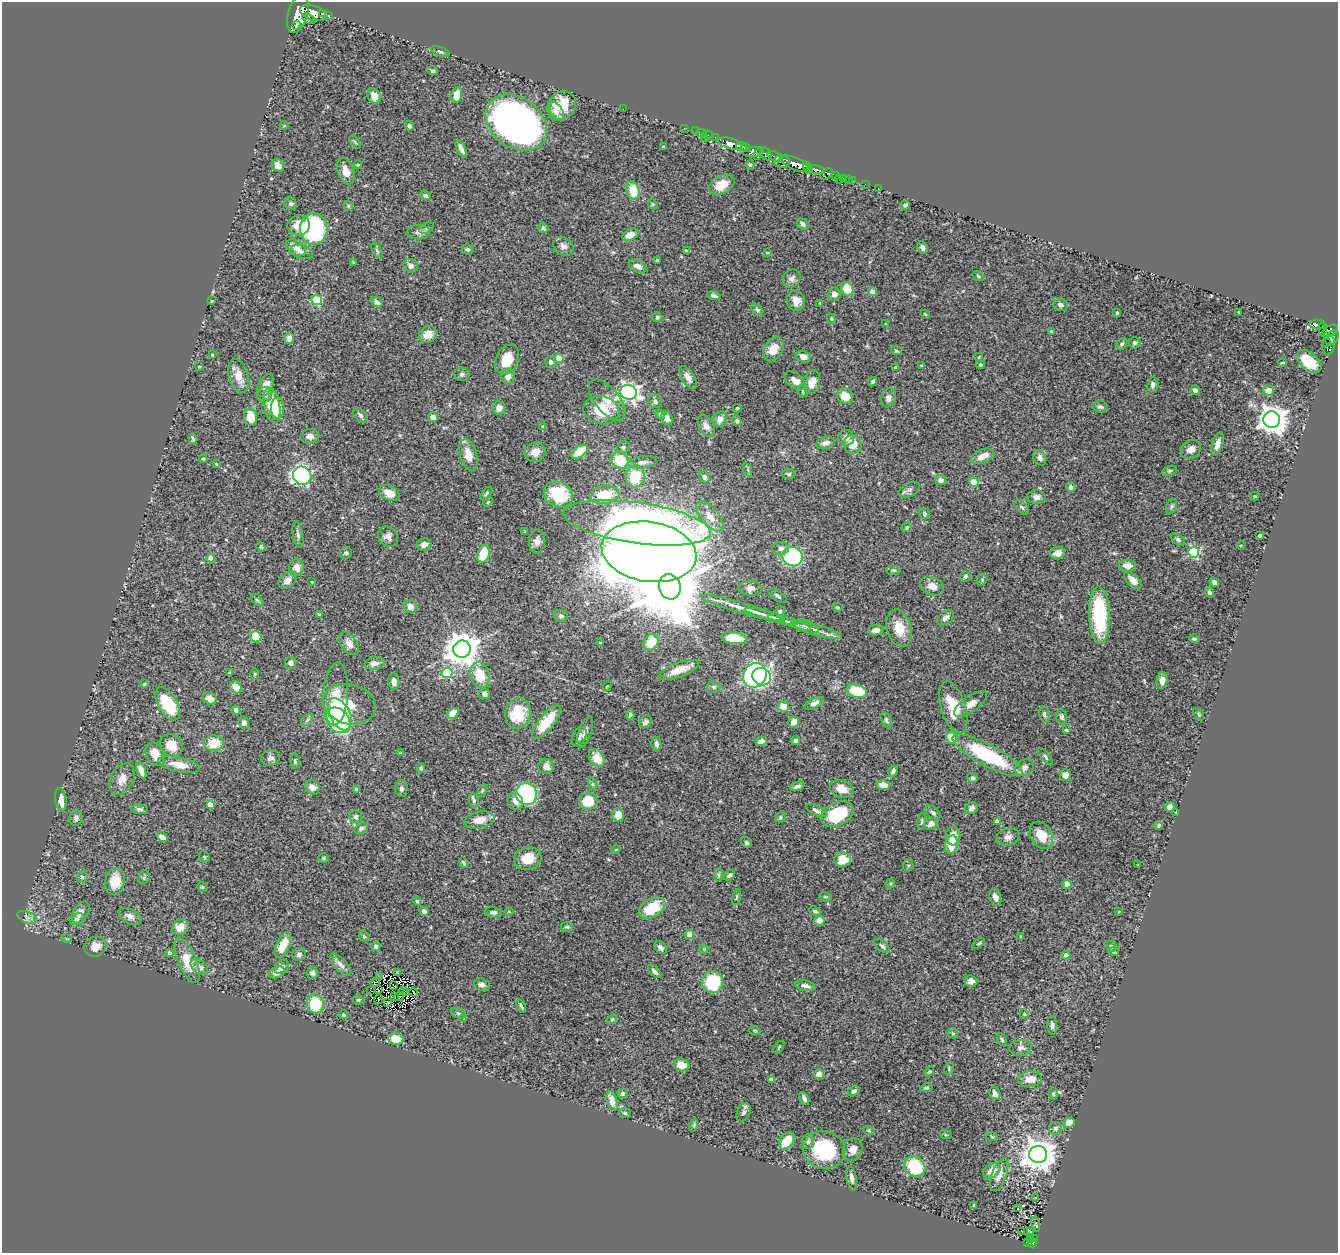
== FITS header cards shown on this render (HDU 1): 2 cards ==
NAXIS1  =                 1336
NAXIS2  =                 1251

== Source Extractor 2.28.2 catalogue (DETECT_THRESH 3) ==
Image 1336 x 1251 px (HDU 1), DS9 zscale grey, 1 PNG px = 1 image px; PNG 1340 x 1255 px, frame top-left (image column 1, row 1251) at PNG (2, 2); each listed source drawn as its Kron ellipse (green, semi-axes under 4 px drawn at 4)
Background 0.733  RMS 0.036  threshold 0.109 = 3 sigma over >= 5 px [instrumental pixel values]
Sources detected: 480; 4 with non-positive FLUX_AUTO (blend fragments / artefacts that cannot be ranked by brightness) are neither listed nor drawn; the other 476 listed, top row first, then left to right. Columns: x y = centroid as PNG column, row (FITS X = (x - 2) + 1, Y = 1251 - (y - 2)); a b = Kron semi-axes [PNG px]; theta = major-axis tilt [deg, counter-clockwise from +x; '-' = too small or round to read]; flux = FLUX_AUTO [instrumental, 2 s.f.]
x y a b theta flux
313 13 13 7 -19 3100
298 14 20 9 74 5000
322 14 4 3 - 270
328 15 3 3 - 130
309 19 7 3 -28 320
296 25 4 3 - 290
440 51 10 4 -19 4.2
432 71 6 4 -19 4.5
457 95 7 5 77 38
374 96 8 6 -64 22
562 105 15 13 56 53
623 109 2 2 - 21
556 112 10 7 -55 14
516 123 33 25 -36 1400
284 126 4 3 - 2.2
409 126 5 4 - 5.2
684 128 2 2 - 10
695 131 3 2 - 4
701 133 5 3 - 34
708 135 5 3 - 25
715 137 3 2 - 2.9
704 138 3 2 - 47
355 142 7 3 -58 3.3
730 143 12 5 -17 1200
663 147 3 3 - 3.4
741 147 6 4 -13 750
746 148 4 3 - 480
461 149 9 4 -64 12
753 152 10 5 8 520
758 154 6 4 64 300
766 154 7 5 -58 710
775 157 8 5 -21 290
782 162 8 6 -10 740
795 164 16 6 -23 2800
278 165 7 6 - 19
358 165 4 3 - 3.2
750 165 5 4 - 3.8
808 168 6 4 -62 610
816 170 9 4 -11 1100
346 171 13 8 -70 22
826 174 7 4 42 200
835 175 4 3 - 330
844 178 3 3 - 41
839 179 4 2 - 9.8
849 179 3 2 - 15
853 181 2 2 - 13
865 184 2 2 - 8.5
721 185 14 9 28 41
878 188 2 2 - 5.4
633 190 9 7 -77 46
425 196 5 4 - 6
291 204 6 6 - 5.1
653 204 5 4 - 3
905 205 4 3 - 5.4
348 206 5 4 - 3.1
803 224 6 5 - 7
299 225 11 10 - 38
427 228 8 5 26 4.4
543 228 5 5 - 4.8
314 229 16 14 -88 310
419 232 11 7 0 12
631 235 9 5 25 23
563 246 11 8 -34 12
922 247 6 5 - 8.7
296 248 11 7 -34 15
468 249 5 5 - 5.7
377 251 8 4 -63 5.1
686 251 4 3 - 4.3
302 252 12 6 -18 8.9
767 253 4 2 - 2.1
657 260 3 3 - 3.9
353 262 4 2 - 1.5
411 266 7 6 - 12
638 266 9 5 -24 13
978 276 6 3 -36 3.1
792 279 10 8 51 10
847 289 7 6 - 54
872 292 4 4 - 27
834 294 7 6 - 15
714 296 7 4 -11 6.9
317 300 5 5 - 130
211 301 3 3 - 3.2
796 301 10 9 - 18
377 302 6 4 -35 8.3
820 303 4 4 - 1.9
1061 305 7 6 - 7.3
757 310 6 4 -47 4.1
1239 312 3 2 - 2.4
1117 313 4 3 - 2.9
925 314 5 3 - 2.2
657 317 5 5 - 3.7
831 319 5 4 - 2.6
886 324 4 2 - 1.6
1317 325 8 5 -4 140
1323 328 6 3 86 140
1051 331 3 3 - 2.2
1330 331 9 5 30 390
428 334 9 8 - 28
289 338 6 5 - 12
1332 338 8 6 54 350
1326 342 3 2 - 38
1135 343 6 6 - 7
1122 344 7 5 52 5.5
1328 345 10 6 82 200
773 349 13 9 57 30
896 351 5 4 - 3
212 355 3 2 - 1.8
803 357 8 6 -15 14
979 357 4 2 - 2.1
559 358 4 4 - 46
507 360 15 11 64 53
551 362 6 5 - 9.1
1309 362 14 8 -41 69
1282 363 4 2 - 2.9
980 364 4 3 - 2.9
921 365 3 2 - 2.2
199 366 4 2 - 2.6
896 368 4 4 - 10
462 374 7 6 - 7.7
238 376 17 9 -76 26
508 376 7 7 - 14
688 377 13 6 -58 15
795 381 12 7 -37 20
812 382 12 8 77 26
872 382 5 4 - 4.2
265 385 12 7 60 23
1153 385 7 5 82 11
1195 390 5 4 - 9.3
803 391 6 5 - 4.3
1268 391 5 5 - 20
628 392 8 7 - 1000
265 395 8 7 - 8.9
845 396 8 7 - 37
888 398 9 7 72 10
607 400 24 12 -50 34
655 401 7 6 - 6.8
272 405 18 8 -80 79
1100 407 7 6 - 6.3
278 408 10 6 89 43
499 408 7 6 - 17
737 408 4 3 - 3.2
601 410 18 14 -11 76
660 414 5 4 - 3
360 415 8 5 -51 6
251 417 8 6 -75 39
433 417 5 4 - 16
667 418 7 5 -64 12
720 419 8 6 63 15
1272 419 8 8 - 2800
737 421 5 4 - 4.8
543 426 4 2 - 2.9
706 426 11 7 -61 14
310 436 9 7 7 12
846 438 8 7 - 13
193 439 5 4 - 3.9
825 443 9 5 16 9.9
853 444 10 8 -66 31
1217 444 12 5 73 17
623 447 7 5 46 4.8
1191 449 11 8 33 17
535 452 10 9 - 20
580 452 9 5 36 68
468 455 16 8 -75 37
982 456 12 6 24 25
1040 458 8 6 -64 8.8
203 459 4 3 - 2.8
620 460 9 8 - 80
643 462 14 6 6 11
216 464 4 3 - 2.1
748 470 7 4 -71 3.7
1170 471 7 4 20 4.2
789 474 6 5 - 3.9
302 476 9 9 - 590
635 476 11 9 84 89
704 477 6 5 - 8.2
941 480 5 5 - 11
974 482 4 4 - 58
1071 487 5 4 - 8
909 490 11 6 27 9.4
389 493 11 7 -25 26
486 493 7 4 50 4
558 494 15 12 -30 110
605 495 15 9 4 63
1255 496 4 3 - 2.1
1036 497 9 7 -1 13
488 502 5 3 - 2.4
1172 506 8 5 73 4.5
1022 507 8 5 -43 5.9
924 514 6 5 - 5.8
710 516 18 8 -50 32
637 523 74 20 -8 1900
907 527 5 4 - 3.6
525 531 3 2 - 1.9
298 535 13 5 -79 7.3
1260 536 3 3 - 5.6
388 537 11 9 -45 14
1178 540 8 5 -38 4.9
537 541 12 8 86 14
424 544 7 6 - 11
1241 545 5 3 - 1.9
261 547 5 4 - 2.5
781 549 8 6 5 9.1
649 552 48 30 -8 7400
1194 552 5 5 - 200
346 553 6 6 - 4.9
1058 553 7 6 - 19
483 554 9 6 70 69
793 557 10 9 - 200
211 558 4 4 - 26
1127 566 8 6 -1 12
297 568 8 7 - 16
893 570 7 4 -5 3.9
965 576 5 5 - 4.3
287 580 10 7 38 14
982 580 6 4 53 3.4
1133 580 11 5 -46 18
312 582 3 2 - 1.9
1214 582 5 4 - 9.8
932 586 13 8 -24 17
670 587 12 11 - 18000
750 588 12 7 -4 12
1209 592 5 4 - 5.7
778 596 10 4 -34 6.2
257 600 7 4 -44 4.2
410 607 7 6 - 16
837 607 5 3 - 3
742 608 44 5 -16 33
780 611 5 4 - 4.3
319 615 4 4 - 3.8
1099 615 29 10 -88 180
561 616 7 6 - 6.6
771 616 27 4 -16 19
946 618 9 6 40 9.9
782 620 14 4 -15 9.3
796 624 16 4 -20 10
806 627 13 5 -20 11
899 628 19 12 -75 45
817 630 26 5 -15 20
876 630 8 5 9 11
256 637 6 5 - 52
734 638 13 6 -7 71
1194 639 5 4 - 5.1
651 642 9 7 56 53
600 643 3 3 - 2.6
349 644 13 7 -52 15
462 649 9 8 - 4900
291 663 6 5 - 7.9
375 663 10 6 9 12
679 670 21 7 21 34
229 673 3 3 - 2.2
447 673 5 5 - 140
255 674 5 3 - 2.7
480 675 13 9 -72 58
755 675 13 11 59 660
762 677 9 8 - 270
394 681 8 5 -82 14
1162 681 8 5 84 15
144 684 4 3 - 2.7
607 686 5 3 - 1.9
236 687 6 5 - 24
713 687 7 5 -1 5.3
857 691 10 6 -14 96
336 694 31 12 86 48
485 694 5 5 - 7.9
210 699 7 5 -28 19
814 703 10 5 27 12
168 704 18 9 -60 110
349 704 26 20 -15 61
970 704 19 8 34 21
783 707 5 5 - 37
953 707 27 12 -73 68
236 710 4 3 - 8.7
453 713 6 5 - 32
340 714 17 10 -63 380
518 714 15 12 76 83
1044 714 8 5 -77 5.9
1199 714 7 4 -54 3.4
630 715 5 4 - 3.9
1062 717 7 5 -84 6.4
307 720 7 4 45 4.5
338 720 14 10 -50 250
886 720 8 5 -66 5.1
547 722 20 7 51 68
645 722 7 5 43 6.7
794 722 6 5 - 19
244 723 6 5 - 8.6
1066 730 3 3 - 2.9
585 732 16 6 71 14
579 736 10 6 62 8.1
951 738 6 5 - 60
761 741 5 4 - 10
795 741 5 4 - 5.1
214 743 10 8 2 52
656 744 7 5 -80 6.3
171 745 12 10 -37 36
400 753 4 4 - 2.4
155 754 12 8 -65 30
988 755 39 10 -28 230
1045 757 10 4 -51 5.8
270 758 9 7 16 11
597 758 10 7 -59 42
295 761 7 5 -80 4.7
179 765 21 7 -12 35
546 767 8 7 - 14
1024 767 10 8 30 14
421 768 5 3 - 3.5
141 770 9 4 -71 15
893 771 6 4 60 6.8
1065 775 6 5 - 14
973 778 5 4 - 4.8
122 779 17 11 61 24
593 784 6 4 -71 3.3
883 785 6 5 - 30
797 786 8 4 20 7
312 787 8 7 - 17
401 789 8 6 -88 8.1
842 789 12 8 -20 28
356 790 4 4 - 12
482 791 6 4 58 3.1
526 794 11 10 - 310
61 800 12 5 -81 23
474 800 8 5 -85 5.3
515 801 8 7 - 14
588 801 9 8 - 66
210 804 4 4 - 19
1170 807 5 4 - 12
971 808 6 5 - 9.3
140 809 8 4 -7 5.1
817 811 11 5 -26 8.2
933 812 9 5 -38 7.3
1176 812 3 2 - 2
837 814 17 11 27 130
618 815 6 6 - 35
356 817 6 6 - 8.4
780 817 5 5 - 4.1
76 818 7 6 - 8
480 820 15 8 12 27
922 821 8 3 85 3.3
997 821 4 4 - 16
931 824 7 5 35 14
1158 826 4 3 - 4
361 828 7 5 23 7.9
1041 835 15 10 -60 48
953 836 9 7 -89 31
162 837 6 4 -38 16
1008 837 12 8 15 13
747 843 6 5 - 4.3
951 845 9 6 79 38
616 849 4 3 - 2
204 857 6 5 - 3.1
324 858 5 4 - 3.1
528 859 14 11 13 42
842 860 9 7 6 61
464 863 5 4 - 4.2
908 865 6 5 - 4
1138 865 3 2 - 1.4
718 875 7 4 -89 4.5
729 875 6 4 33 5.8
82 877 5 5 - 3.7
144 877 7 5 68 4.1
115 881 13 9 81 50
890 884 5 4 - 3
1067 884 4 4 - 42
202 887 6 4 -42 2.9
736 897 8 3 77 2.8
825 897 6 4 -18 3.6
995 897 8 5 -68 12
417 901 5 4 - 2.8
652 908 14 9 29 81
424 911 4 4 - 7.9
815 911 6 4 -27 4.9
1119 911 4 2 - 1.6
81 912 12 7 58 14
493 912 8 5 -9 6.6
509 912 5 3 - 2.2
130 916 12 7 -29 14
27 917 10 5 -23 9.1
77 919 8 6 7 5.4
819 920 5 5 - 18
180 927 8 7 - 31
567 927 6 4 -11 4.1
689 934 4 4 - 46
364 936 5 4 - 3.7
1021 936 4 3 - 2.3
67 939 5 3 - 2.2
978 943 7 4 37 3.7
283 945 14 6 67 40
376 946 4 4 - 4.8
882 946 9 5 -41 6.5
1111 946 5 5 - 4.6
95 947 11 9 19 22
661 947 7 5 -50 9.8
704 949 4 4 - 3.5
1114 952 5 3 - 2.5
170 953 4 4 - 6.4
299 954 6 6 - 7.8
1066 955 4 4 - 11
187 961 24 9 -67 58
341 965 14 6 -47 13
199 967 10 6 -40 13
282 967 8 6 40 10
655 971 8 4 -44 9.2
277 972 8 5 24 15
312 973 6 5 - 6.9
398 973 3 2 - 1.8
380 977 2 2 - 0.63
971 981 6 5 - 14
375 982 5 2 - 2.5
713 982 11 10 - 130
482 984 8 6 -7 9.1
394 985 3 2 - 2.3
805 986 10 5 -13 8.8
378 990 3 3 - 1.1
403 990 3 2 - 1.8
371 991 2 2 - 1.3
406 992 2 2 - 1.6
413 992 4 2 - 1.3
394 996 4 2 - 2.8
399 997 5 4 - 2.4
378 999 5 2 - 2.7
358 1000 6 4 2 3.2
388 1003 3 2 - 2.5
315 1004 9 8 - 96
521 1006 7 3 -67 4.3
458 1013 8 5 -20 4.5
1024 1014 4 4 - 3
344 1015 4 4 - 3.5
464 1019 4 3 - 4
612 1019 5 4 - 3.1
1052 1025 9 5 -87 7.3
755 1031 6 3 -20 2.7
953 1033 5 4 - 3.7
396 1039 7 6 - 33
1002 1040 7 4 -64 3.8
779 1047 7 3 53 2.9
1020 1048 11 8 9 11
682 1065 7 6 - 39
949 1069 6 4 73 3.4
929 1072 5 4 - 2.8
819 1074 5 5 - 27
1030 1079 12 8 7 29
771 1080 4 4 - 12
926 1088 6 4 10 3.9
853 1091 6 5 - 6.8
623 1093 5 5 - 7.1
995 1093 7 5 -64 14
1053 1093 6 4 88 3.4
804 1098 7 4 -60 8.1
612 1101 10 5 -75 19
744 1112 9 6 63 8.4
625 1113 6 5 - 4.4
1069 1123 5 5 - 55
694 1125 7 4 72 3.7
1055 1128 6 6 - 6
869 1131 6 3 -19 2.7
946 1135 6 3 -17 2.5
992 1137 5 3 - 2.9
787 1141 10 6 52 50
808 1141 8 6 85 6.5
824 1150 21 19 -12 160
853 1150 11 9 69 21
1038 1154 9 8 - 4300
915 1167 11 9 -50 120
992 1171 9 6 34 29
999 1175 17 7 70 20
852 1178 12 5 -81 12
1035 1197 2 2 - 1.4
974 1206 3 2 - 2.9
1018 1209 3 3 - 19
1036 1224 7 3 -78 2.6
1021 1231 3 2 - 4.5
1030 1231 3 2 - 1.9
1034 1238 4 2 - 11
1031 1240 3 2 - 3.3
1027 1242 4 2 - 5.2
1032 1243 5 4 - 24
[4 non-positive-flux detections neither listed nor drawn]